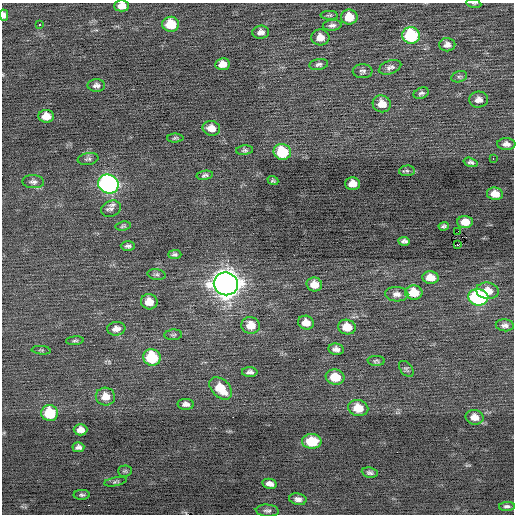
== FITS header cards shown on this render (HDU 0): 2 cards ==
NAXIS1  =                  512 / Axis length
NAXIS2  =                  512 / Axis length

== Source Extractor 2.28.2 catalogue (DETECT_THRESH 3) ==
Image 512 x 512 px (HDU 0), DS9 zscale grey, 1 PNG px = 1 image px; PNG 516 x 516 px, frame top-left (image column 1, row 512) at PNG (2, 3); each listed source drawn as its Kron ellipse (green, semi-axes under 4 px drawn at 4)
Background -0.0705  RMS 0.77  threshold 2.3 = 3 sigma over >= 5 px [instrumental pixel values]
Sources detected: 86; all 86 listed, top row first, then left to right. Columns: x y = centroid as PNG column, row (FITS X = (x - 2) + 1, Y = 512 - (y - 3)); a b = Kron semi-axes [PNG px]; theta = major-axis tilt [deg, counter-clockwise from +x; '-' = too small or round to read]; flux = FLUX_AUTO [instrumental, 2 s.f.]
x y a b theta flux
474 3 7 3 -9 66
122 6 7 5 0 500
4 15 6 4 -76 220
329 15 9 4 0 89
349 17 8 7 - 980
40 24 3 3 - 330
171 24 8 7 - 1300
332 25 9 5 4 200
261 32 8 6 7 260
411 35 9 8 - 3900
320 37 9 8 - 470
447 45 8 6 -1 260
222 64 7 6 - 420
319 64 9 5 9 150
390 67 11 6 19 210
363 71 10 7 0 160
459 77 8 5 15 110
96 85 9 6 0 180
421 93 8 5 22 120
479 100 9 8 - 300
382 104 9 8 - 600
46 116 8 6 -4 610
211 128 9 7 -13 490
175 138 8 4 0 89
506 144 9 6 -2 270
244 150 8 4 5 100
282 152 8 8 - 2200
493 158 3 2 - 61
88 159 10 6 9 130
471 162 7 4 -17 140
407 171 8 5 6 120
205 175 8 4 10 120
273 180 5 4 - 76
33 182 11 6 -3 180
108 184 10 9 - 15000
353 184 7 6 - 540
495 194 8 6 -10 560
111 209 10 8 23 230
465 222 8 6 -2 530
123 226 8 4 7 90
444 226 5 4 - 100
458 231 2 2 - 540
404 241 6 4 -6 140
458 245 3 3 - 540
128 246 7 5 -2 140
175 254 6 4 0 130
157 274 9 5 -12 120
430 278 8 6 -5 670
226 284 12 11 - 65000
314 284 8 7 - 620
487 291 11 8 -7 630
414 293 9 7 -4 1100
397 294 11 7 -3 270
478 297 10 8 -7 7400
149 302 8 7 - 670
306 323 8 7 - 510
251 325 9 8 - 810
505 325 9 6 -5 200
347 327 9 7 -11 900
116 329 9 6 7 300
173 335 9 5 3 99
75 341 9 4 4 91
336 349 8 5 -10 230
41 350 9 3 -5 59
152 357 9 8 - 2500
376 361 8 5 -4 92
406 369 9 6 -52 110
250 372 8 5 0 180
335 377 9 7 -11 1100
221 388 13 8 -45 1200
105 397 9 9 - 580
186 404 8 5 -2 200
358 408 10 8 -12 900
50 413 8 8 - 2000
475 417 9 7 -12 440
81 430 7 5 0 330
312 441 10 7 -2 1700
78 447 6 5 - 160
125 471 7 5 1 83
370 473 8 5 -8 140
115 482 11 4 10 100
270 484 7 5 -11 250
82 495 8 5 2 110
298 499 8 5 -10 210
507 506 8 4 3 140
267 511 11 6 -3 150
At the frame edge (FLAGS 8, measured only in part): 3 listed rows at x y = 474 3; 122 6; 4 15